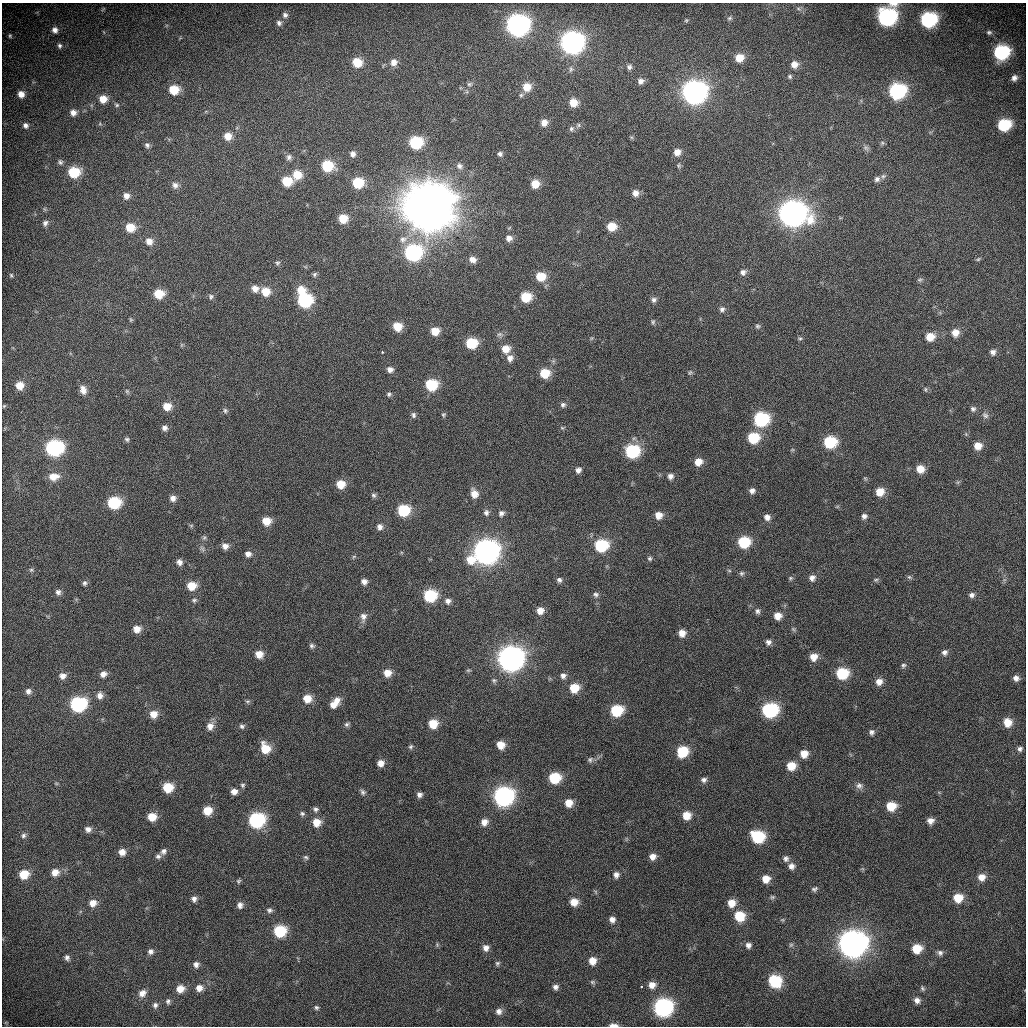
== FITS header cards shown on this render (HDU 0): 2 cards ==
NAXIS1  =                 1024 / length of data axis 1
NAXIS2  =                 1024 / length of data axis 2

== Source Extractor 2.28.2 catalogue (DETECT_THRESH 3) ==
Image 1024 x 1024 px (HDU 0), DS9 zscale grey, 1 PNG px = 1 image px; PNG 1028 x 1028 px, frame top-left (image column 1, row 1024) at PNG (2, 3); no overlay
Background 1240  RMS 5.5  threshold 16.5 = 3 sigma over >= 5 px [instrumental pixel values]
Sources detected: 309; all 309 listed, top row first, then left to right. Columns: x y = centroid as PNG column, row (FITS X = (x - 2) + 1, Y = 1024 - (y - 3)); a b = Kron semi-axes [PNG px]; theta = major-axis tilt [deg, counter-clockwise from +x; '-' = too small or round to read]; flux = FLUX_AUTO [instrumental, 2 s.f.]
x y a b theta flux
103 9 7 4 53 4.6e+02
285 15 7 7 - 1.2e+03
886 17 12 10 42 8.0e+04
729 18 7 5 21 6.5e+02
686 20 5 5 - 4.4e+02
928 20 10 9 - 4.6e+04
279 23 7 6 - 1.0e+03
517 26 12 10 12 1.9e+05
55 30 8 8 - 2.0e+03
989 32 7 6 - 9.1e+02
10 36 6 4 -76 5.8e+02
571 43 12 10 12 2.1e+05
60 46 7 6 - 9.9e+02
1001 52 11 9 28 3.8e+04
739 58 8 8 - 5.0e+03
357 62 9 8 - 7.4e+03
394 62 9 8 - 2.7e+03
794 64 8 8 - 2.8e+03
629 67 8 7 - 1.2e+03
571 69 10 6 89 1.2e+03
790 76 6 6 - 6.7e+02
1014 78 6 6 - 1.5e+03
641 81 8 7 - 1.8e+03
469 84 8 6 2 9.7e+02
527 87 10 9 - 5.3e+03
174 90 9 8 - 8.8e+03
897 91 10 9 - 5.2e+04
693 93 12 11 - 2.5e+05
21 94 8 7 - 3.1e+03
521 95 7 6 - 8.8e+02
103 99 8 8 - 4.4e+03
573 103 9 9 - 5.1e+03
117 105 6 5 - 6.2e+02
73 113 7 7 - 2.2e+03
544 123 8 7 - 2.7e+03
25 125 8 6 -52 1.4e+03
578 125 7 5 23 8.9e+02
1004 125 9 8 - 2.1e+04
571 129 8 7 - 1.1e+03
228 136 9 9 - 4.3e+03
631 137 6 4 -18 5.4e+02
415 143 9 8 - 2.3e+04
882 143 6 5 - 6.1e+02
147 145 8 7 - 1.1e+03
866 148 8 6 -62 9.8e+02
677 152 8 7 - 2.9e+03
353 154 7 6 - 1.5e+03
500 154 6 5 - 1.0e+03
289 157 8 7 - 1.1e+03
60 162 7 6 - 9.4e+02
679 165 7 6 - 6.6e+02
327 166 10 8 -18 1.4e+04
459 166 9 8 - 1.5e+03
74 172 9 8 - 1.5e+04
297 175 9 9 - 6.5e+03
883 176 7 7 - 8.8e+02
877 179 7 6 - 1.2e+03
287 181 8 7 - 9.1e+03
358 183 9 8 - 1.3e+04
535 184 8 8 - 5.5e+03
175 185 9 8 - 1.9e+03
635 193 8 8 - 2.6e+03
126 196 8 8 - 2.3e+03
427 207 17 15 -76 2.9e+06
792 214 13 11 0 3.7e+05
343 219 7 7 - 6.8e+03
45 223 8 7 - 1.2e+03
130 227 10 9 - 6.5e+03
611 227 9 8 - 6.5e+03
509 238 8 8 - 2.0e+03
403 239 12 10 30 2.9e+03
149 241 9 8 - 2.9e+03
413 253 11 9 15 6.6e+04
978 259 6 5 - 5.5e+02
472 260 9 7 -25 2.3e+03
277 263 7 5 1 7.5e+02
743 272 8 7 - 1.6e+03
315 274 6 5 - 7.8e+02
11 275 6 5 - 6.1e+02
541 276 11 9 -5 6.6e+03
920 280 8 5 10 7.4e+02
255 289 9 8 - 2.8e+03
301 290 10 10 - 5.8e+03
266 291 9 9 - 6.1e+03
159 294 9 8 - 8.1e+03
211 297 8 7 - 1.0e+03
526 297 8 8 - 1.1e+04
304 300 9 9 - 3.7e+04
654 300 8 7 - 1.3e+03
722 309 8 7 - 1.3e+03
131 320 6 5 - 4.8e+02
653 322 8 5 89 7.1e+02
397 326 8 7 - 6.3e+03
757 326 7 6 - 8.4e+02
435 331 8 7 - 5.1e+03
955 333 9 9 - 4.0e+03
499 334 8 6 2 1.0e+03
930 337 9 8 - 6.0e+03
800 338 7 6 - 7.0e+02
471 343 8 8 - 1.4e+04
181 345 6 4 71 4.4e+02
506 349 8 8 - 4.4e+03
382 352 3 2 - 6.6e+02
993 352 9 8 - 2.0e+03
510 358 8 8 - 2.1e+03
390 369 7 6 - 1.6e+03
690 372 8 5 62 7.0e+02
545 373 8 8 - 9.2e+03
19 385 8 8 - 4.6e+03
431 385 8 8 - 1.6e+04
925 389 7 5 -89 7.1e+02
83 390 10 7 -73 2.5e+03
127 391 6 5 - 6.0e+02
389 394 6 5 - 7.3e+02
563 405 8 7 - 1.1e+03
4 406 5 4 - 3.9e+02
167 406 8 8 - 4.9e+03
973 409 8 8 - 1.4e+03
225 410 7 7 - 9.4e+02
443 414 6 5 - 5.5e+02
413 415 7 5 -77 9.3e+02
985 415 10 8 -44 1.8e+03
761 419 9 9 - 4.0e+04
165 428 7 6 - 1.5e+03
562 428 5 5 - 5.0e+02
966 434 5 5 - 5.9e+02
753 438 9 8 - 1.5e+04
127 439 6 5 - 7.5e+02
830 442 9 8 - 2.1e+04
978 446 9 8 - 4.2e+03
54 448 10 9 - 6.2e+04
792 450 6 3 18 4.1e+02
632 451 9 8 - 3.3e+04
698 462 8 7 - 3.9e+03
920 469 8 8 - 4.6e+03
578 470 7 6 - 1.5e+03
670 476 7 7 - 1.6e+03
53 477 12 9 7 4.4e+03
865 478 6 4 -43 5.1e+02
340 484 8 8 - 6.2e+03
752 491 7 6 - 1.5e+03
880 492 8 8 - 5.2e+03
474 494 9 7 -74 3.5e+03
374 495 7 6 - 9.6e+02
173 498 7 7 - 2.0e+03
114 503 9 8 - 2.1e+04
837 507 6 4 19 4.1e+02
403 510 9 8 - 1.8e+04
486 512 7 6 - 1.1e+03
501 513 7 6 - 1.2e+03
658 515 8 7 - 3.4e+03
864 516 7 7 - 1.4e+03
767 517 8 8 - 2.0e+03
266 521 8 8 - 5.9e+03
191 526 6 5 - 5.3e+02
380 527 9 8 - 1.8e+03
204 538 7 5 67 8.2e+02
744 542 9 8 - 1.8e+04
601 545 9 8 - 2.7e+04
225 546 9 8 - 2.3e+03
202 549 9 5 -62 1.1e+03
486 552 11 10 - 3.1e+05
248 554 7 7 - 1.9e+03
354 557 6 5 - 5.4e+02
650 558 6 5 - 7.1e+02
471 560 10 9 - 5.6e+03
179 562 8 7 - 1.8e+03
31 570 5 5 - 5.4e+02
741 573 7 7 - 8.3e+02
909 577 7 5 -43 6.7e+02
790 578 6 5 - 5.7e+02
812 578 8 7 - 1.8e+03
559 580 7 6 - 1.0e+03
876 580 7 5 20 6.6e+02
364 581 7 6 - 1.8e+03
85 583 7 6 - 8.1e+02
191 586 8 8 - 6.6e+03
58 592 7 6 - 1.2e+03
596 594 8 6 -22 1.1e+03
971 595 7 6 - 1.4e+03
430 596 9 8 - 2.5e+04
194 600 7 5 16 7.9e+02
448 601 7 7 - 1.5e+03
540 611 7 7 - 2.8e+03
757 611 7 6 - 1.1e+03
778 616 7 7 - 3.5e+03
363 617 13 9 87 2.4e+03
137 629 8 7 - 3.2e+03
793 629 6 4 -45 5.8e+02
682 633 7 7 - 3.1e+03
768 642 7 7 - 1.3e+03
312 646 7 6 - 9.6e+02
944 652 8 7 - 1.5e+03
259 654 9 8 - 4.0e+03
814 657 8 8 - 3.7e+03
510 659 11 10 - 3.4e+05
903 665 7 6 - 8.7e+02
468 670 6 4 7 5.1e+02
387 673 8 7 - 4.1e+03
842 673 9 8 - 1.7e+04
103 674 7 6 - 2.0e+03
63 676 8 7 - 2.0e+03
563 676 7 7 - 1.5e+03
1016 678 8 7 - 1.9e+03
494 680 7 6 - 8.4e+02
879 682 8 8 - 2.8e+03
574 688 9 8 - 7.8e+03
28 691 7 7 - 1.5e+03
100 696 8 7 - 2.0e+03
307 698 9 9 - 5.3e+03
337 700 9 8 - 2.5e+03
248 701 7 6 - 7.6e+02
78 704 10 8 13 4.9e+04
333 704 9 8 - 3.2e+03
769 710 10 9 - 4.8e+04
616 711 9 8 - 1.8e+04
153 714 9 8 - 4.0e+03
1007 722 9 9 - 5.5e+03
347 724 8 6 35 8.8e+02
433 724 8 7 - 7.4e+03
210 726 11 9 68 2.9e+03
242 726 7 7 - 1.1e+03
872 732 7 7 - 1.2e+03
501 745 7 7 - 4.8e+03
411 747 6 5 - 6.8e+02
265 748 11 9 -65 8.5e+03
1020 749 7 6 - 1.1e+03
682 751 9 8 - 1.5e+04
804 754 8 7 - 4.3e+03
590 760 8 7 - 1.1e+03
381 763 7 7 - 2.7e+03
791 766 8 7 - 6.2e+03
554 778 8 8 - 1.6e+04
704 780 7 7 - 1.2e+03
56 783 6 4 -19 4.5e+02
242 785 7 7 - 8.5e+02
859 786 9 9 - 1.6e+03
168 787 8 8 - 9.7e+03
234 791 8 7 - 2.4e+03
363 792 8 6 -57 9.9e+02
419 794 5 5 - 1.3e+03
503 796 10 10 - 1.3e+05
569 803 8 8 - 4.2e+03
891 806 8 8 - 8.1e+03
315 809 7 7 - 1.1e+03
207 811 8 8 - 6.4e+03
302 813 6 6 - 8.2e+02
687 815 7 7 - 4.9e+03
152 817 8 8 - 5.7e+03
256 820 10 9 - 5.1e+04
930 821 7 7 - 2.2e+03
316 822 9 8 - 5.0e+03
484 822 8 7 - 2.7e+03
88 829 8 7 - 1.9e+03
23 835 8 7 - 1.2e+03
758 837 9 8 - 2.3e+04
163 851 9 7 52 1.4e+03
122 852 7 7 - 2.9e+03
158 856 8 6 12 1.1e+03
306 857 7 5 -34 7.1e+02
652 857 7 6 - 2.4e+03
786 859 8 8 - 1.3e+03
791 866 8 7 - 1.8e+03
55 872 9 8 - 3.5e+03
24 874 9 8 - 7.5e+03
616 875 6 5 - 1.5e+03
982 877 9 8 - 3.2e+03
766 879 8 7 - 3.7e+03
238 881 6 6 - 6.6e+02
814 889 7 5 21 8.6e+02
772 897 6 5 - 6.0e+02
958 898 9 8 - 7.0e+03
194 899 6 6 - 1.5e+03
574 902 7 7 - 3.8e+03
93 903 8 8 - 3.3e+03
731 903 8 8 - 4.2e+03
240 905 8 7 - 1.8e+03
269 910 8 7 - 1.1e+03
739 916 9 8 - 1.1e+04
612 920 6 6 - 1.7e+03
782 920 6 5 - 4.8e+02
280 931 9 8 - 1.9e+04
852 944 12 11 - 4.5e+05
748 945 6 6 - 1.4e+03
791 945 6 5 - 6.0e+02
486 948 7 6 - 1.9e+03
917 949 8 7 - 8.1e+03
150 951 7 7 - 1.4e+03
940 953 7 7 - 1.1e+03
67 958 6 5 - 1.1e+03
592 961 7 7 - 3.7e+03
497 963 6 5 - 6.9e+02
196 964 8 7 - 1.6e+03
774 981 9 8 - 2.2e+04
592 982 7 5 -21 6.2e+02
652 985 8 8 - 2.9e+03
641 986 3 2 - 5.9e+02
555 987 7 7 - 1.4e+03
199 988 8 8 - 2.8e+03
922 988 7 5 -69 6.7e+02
180 989 9 8 - 4.0e+03
142 993 10 8 39 2.3e+03
917 1000 7 6 - 1.8e+03
168 1001 8 6 -88 9.7e+02
155 1005 8 7 - 1.2e+03
316 1007 6 5 - 6.9e+02
663 1008 10 10 - 1.0e+05
499 1011 8 7 - 1.8e+03
613 1025 9 3 -2 1.8e+03
At the frame edge (FLAGS 8, measured only in part): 2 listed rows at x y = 886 17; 613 1025